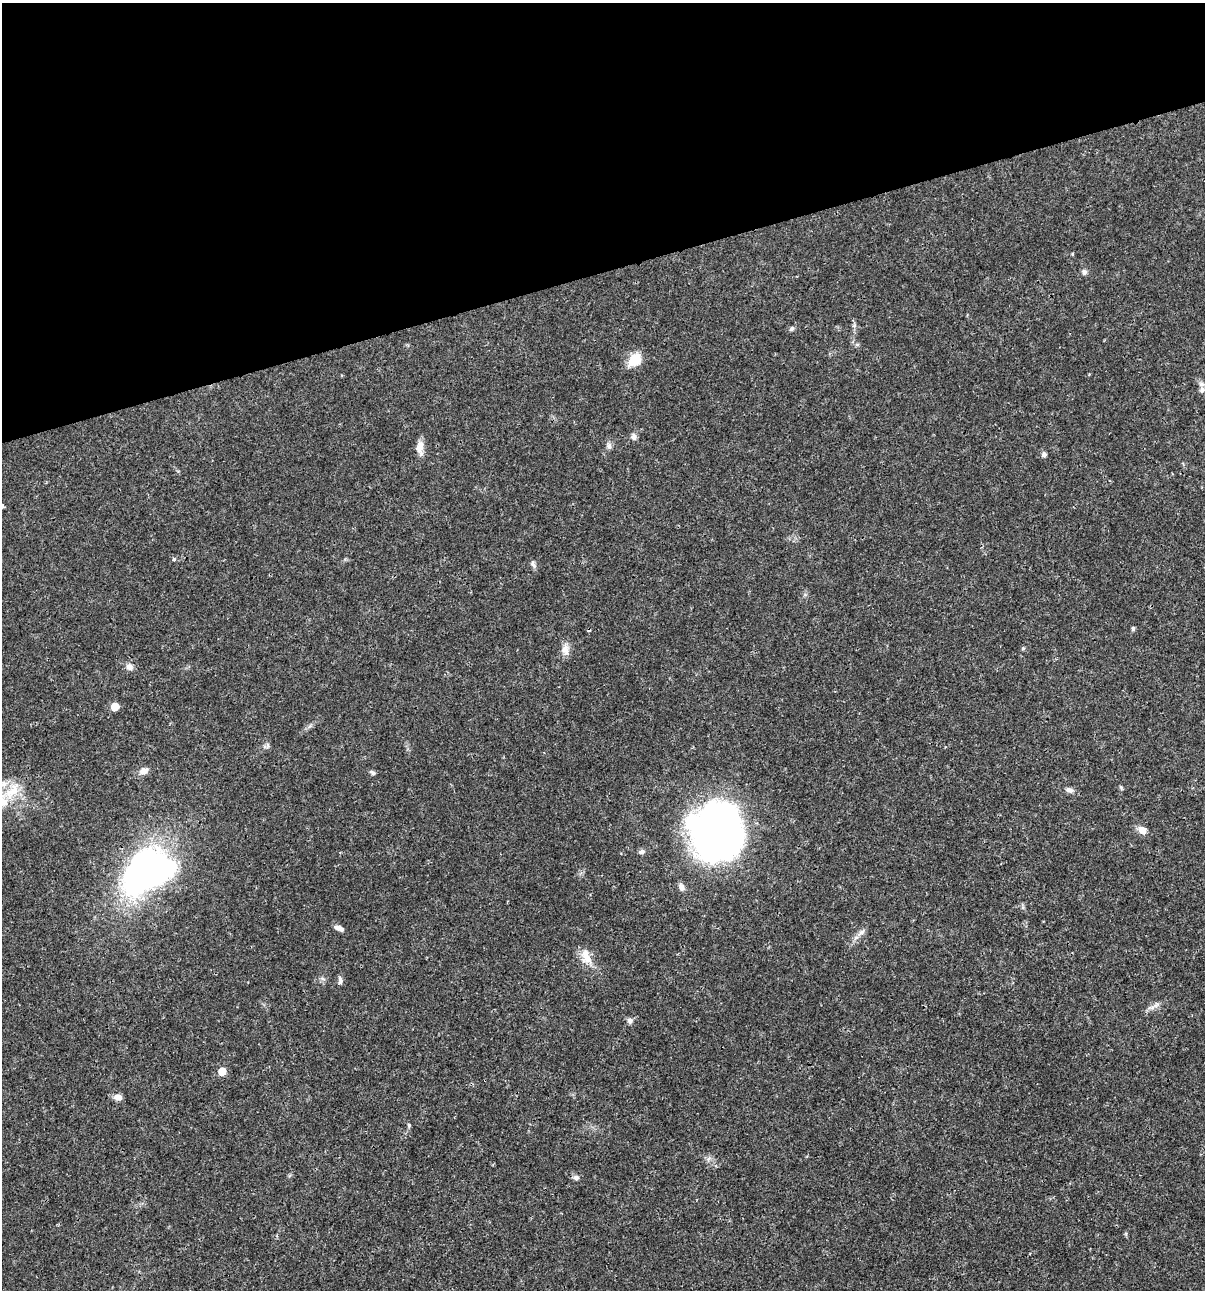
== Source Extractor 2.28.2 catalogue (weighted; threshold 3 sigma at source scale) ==
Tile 3 of 4 x 4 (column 3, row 1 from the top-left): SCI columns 2506-3708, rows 3870-5157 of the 4960 x 5159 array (HDU 1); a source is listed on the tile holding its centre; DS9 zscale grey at full resolution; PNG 1207 x 1292 px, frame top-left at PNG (2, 3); no overlay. Shown black and unused: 21% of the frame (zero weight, under 3 of 4 exposures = <1% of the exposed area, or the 3 px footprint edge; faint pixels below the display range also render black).
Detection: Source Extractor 2.28.2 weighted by HDU 2 'WHT'; one run over the whole footprint, this tile lists its part. Background 0.017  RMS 0.0016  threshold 0.00737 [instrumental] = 3 sigma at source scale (4.5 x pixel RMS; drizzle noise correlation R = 1.50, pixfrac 1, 0.0396/0.0396 arcsec/px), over >= 5 px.
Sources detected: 40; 1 inside a brighter object's white glare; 1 cosmic-ray / hot-pixel residue — not listed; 2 inside a brighter listed object's ellipse — not listed separately; the other 36 listed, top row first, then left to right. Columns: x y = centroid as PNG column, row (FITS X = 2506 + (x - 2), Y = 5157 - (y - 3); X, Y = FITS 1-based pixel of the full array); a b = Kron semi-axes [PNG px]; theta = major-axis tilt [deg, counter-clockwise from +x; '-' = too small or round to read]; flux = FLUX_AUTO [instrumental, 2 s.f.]
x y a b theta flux
1084 272 8 6 -39 0.43
792 329 8 5 49 0.34
635 360 15 11 46 3.7
1202 390 9 7 74 0.66
633 437 9 7 86 0.6
609 446 11 6 -83 0.53
420 448 20 8 -88 1.4
1044 454 6 5 - 0.5
3 506 4 3 - 0.23
174 559 4 4 - 0.26
533 564 12 5 -71 0.47
1133 628 5 4 - 0.36
1023 648 5 4 - 0.23
565 650 15 9 -83 1.3
129 667 10 9 - 0.79
115 707 7 6 - 2.1
144 771 11 9 18 1
373 773 7 5 -26 0.38
1121 788 6 4 -56 0.21
1069 790 10 7 -21 0.59
12 791 33 13 40 4.3
1142 830 10 8 -43 1.3
717 832 53 46 -81 83
642 852 7 6 - 0.45
156 872 35 21 43 49
681 887 9 6 -64 0.77
339 928 12 6 -21 0.73
861 933 12 5 39 0.68
587 958 17 13 -63 2.1
340 980 10 5 -81 0.44
1151 1008 12 4 9 0.61
630 1020 7 6 - 0.58
222 1071 7 7 - 1.7
118 1097 10 7 -3 0.93
409 1125 6 4 -71 0.24
576 1177 7 6 - 0.55
Overlapping masked pixels (flux is a lower limit): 1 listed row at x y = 156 872